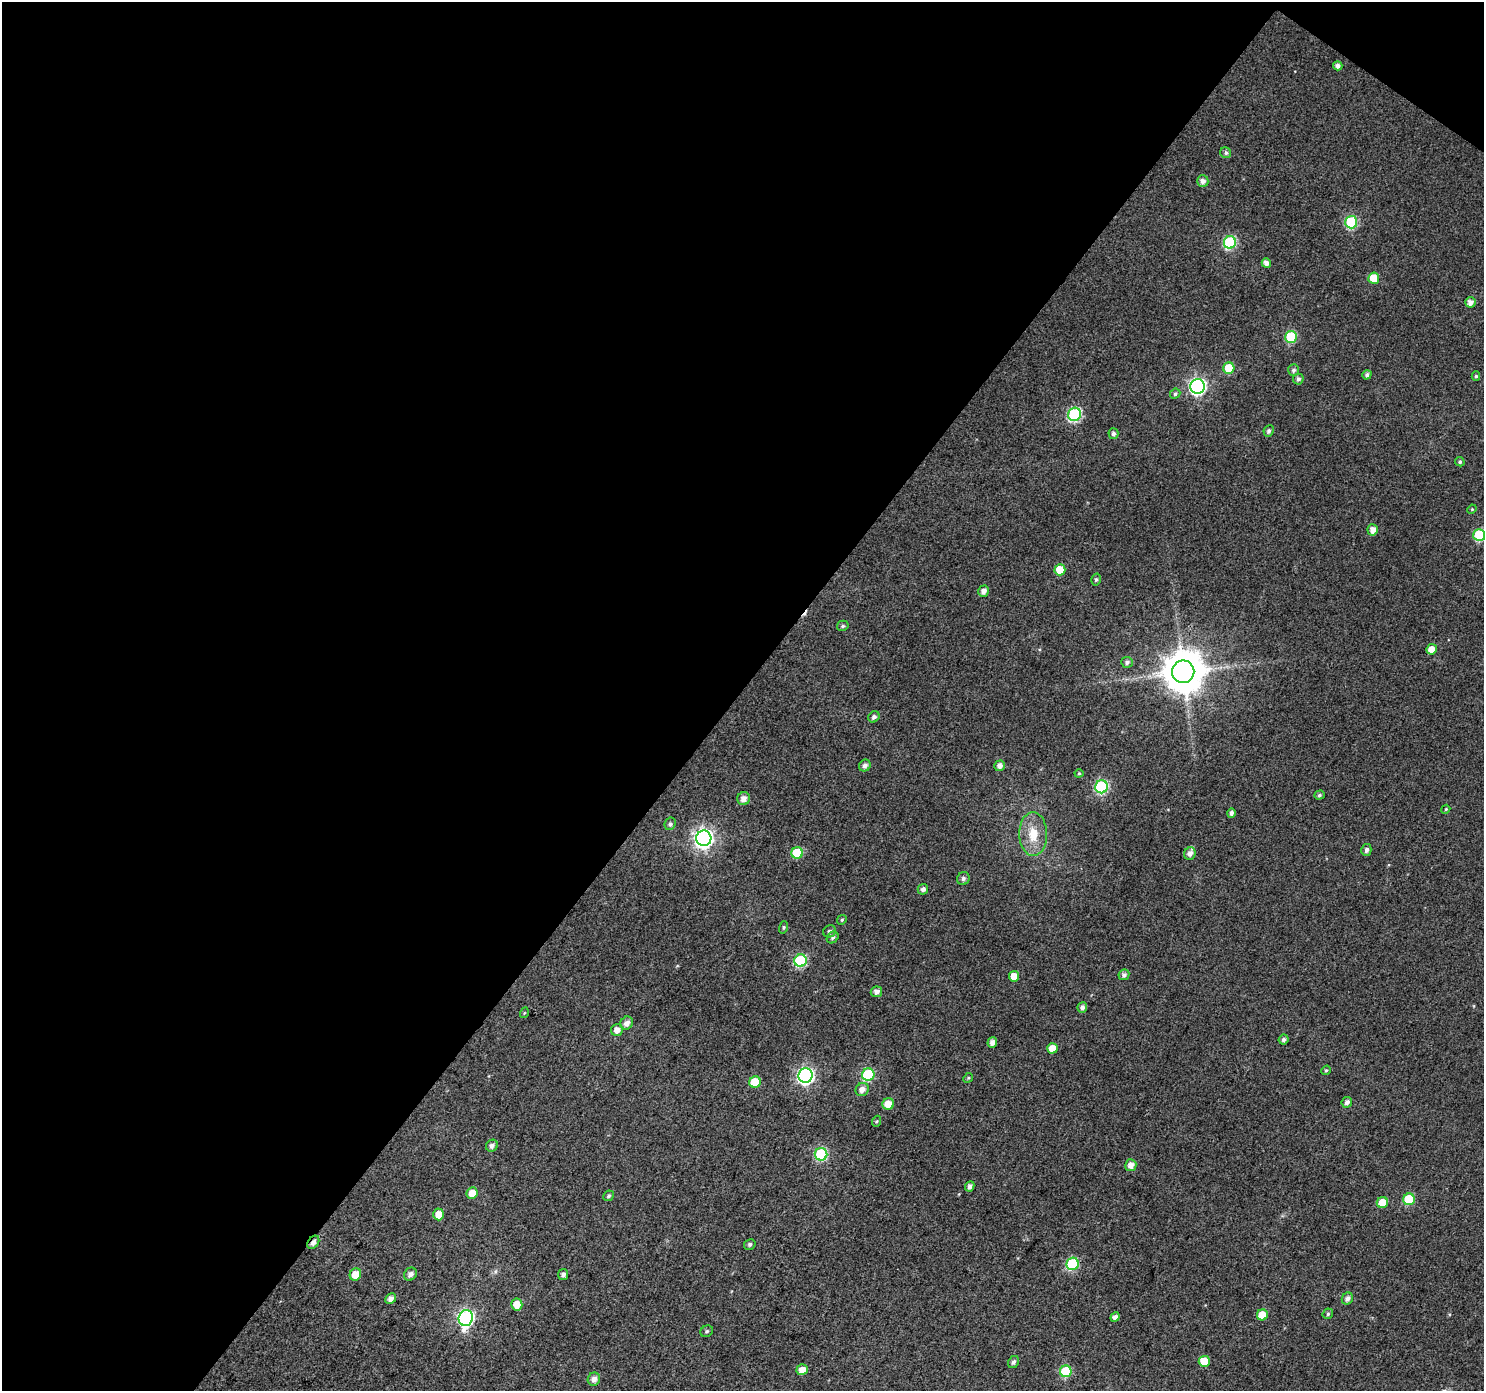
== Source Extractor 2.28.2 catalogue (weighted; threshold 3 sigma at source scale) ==
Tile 1 of 2 x 2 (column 1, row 1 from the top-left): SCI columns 2-1483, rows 1504-2892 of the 2968 x 2988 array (HDU 1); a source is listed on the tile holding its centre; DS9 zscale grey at full resolution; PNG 1486 x 1393 px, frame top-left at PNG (2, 2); each listed source drawn as its Kron ellipse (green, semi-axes under 4 px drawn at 4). Shown black and unused: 50% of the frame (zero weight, under 3 of 4 exposures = <1% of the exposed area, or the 3 px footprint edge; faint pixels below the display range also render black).
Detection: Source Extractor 2.28.2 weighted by HDU 2 'WHT'; one run over the whole footprint, this tile lists its part. Background 0.0456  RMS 0.011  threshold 0.051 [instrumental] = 3 sigma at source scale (4.5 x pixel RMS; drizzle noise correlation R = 1.50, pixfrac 1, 0.0396/0.0396 arcsec/px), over >= 5 px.
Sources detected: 101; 1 cosmic-ray / hot-pixel residue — neither listed nor drawn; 1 inside a brighter listed object's ellipse — not listed separately; the other 99 listed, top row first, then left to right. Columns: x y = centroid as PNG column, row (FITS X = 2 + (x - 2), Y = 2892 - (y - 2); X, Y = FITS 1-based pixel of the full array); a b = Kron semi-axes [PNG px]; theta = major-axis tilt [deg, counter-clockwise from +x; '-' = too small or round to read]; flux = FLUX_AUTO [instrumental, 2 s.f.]
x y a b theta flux
1338 66 4 4 - 4.6
1226 153 6 5 - 2.6
1203 181 6 5 - 6.3
1351 222 6 6 - 91
1230 242 6 6 - 120
1266 263 5 4 - 6.8
1374 278 5 5 - 24
1470 302 5 5 - 6.3
1291 337 6 6 - 67
1229 368 6 5 - 28
1294 370 6 5 - 2.9
1367 375 5 4 - 3.3
1476 376 5 4 - 1.8
1298 379 5 5 - 3.2
1197 386 7 7 - 320
1175 394 5 4 - 2.2
1074 414 7 6 - 130
1269 431 6 5 - 2.8
1113 434 5 5 - 3.4
1460 462 5 4 - 2.1
1472 509 5 4 - 1
1373 530 5 5 - 7.8
1479 535 6 6 - 67
1060 570 5 5 - 22
1096 579 6 5 - 1.9
984 591 6 5 - 6
843 626 6 5 - 2.2
1432 649 5 5 - 10
1127 662 6 5 - 3.2
1183 672 11 11 - 3700
874 717 6 5 - 3.2
865 766 6 5 - 4.3
1000 766 5 5 - 6.1
1079 773 4 4 - 1.2
1101 787 6 6 - 130
1319 795 5 4 - 2
744 799 6 6 - 7.6
1446 809 4 3 - 1.2
1231 813 5 4 - 3.8
670 824 6 5 - 2.6
1033 834 22 14 -90 25
704 838 8 7 - 520
1366 850 6 5 - 3.4
797 853 6 5 - 46
1190 854 6 5 - 5.3
963 878 6 6 - 3.3
923 889 5 5 - 4.2
842 920 5 4 - 1.6
784 927 6 4 73 1.6
829 931 6 6 - 3.2
833 937 6 5 - 2.8
800 961 6 6 - 90
1124 975 5 5 - 3.6
1014 976 5 5 - 13
876 992 5 5 - 5.4
1082 1007 5 5 - 4.6
524 1013 5 3 - 1
627 1023 7 6 - 6.4
617 1030 6 6 - 7.1
1283 1040 5 5 - 2.7
992 1042 5 4 - 5
1052 1048 5 5 - 13
1326 1070 5 4 - 1.5
868 1075 6 6 - 94
806 1076 7 7 - 310
968 1078 5 4 - 1.4
755 1082 6 5 - 33
862 1089 7 6 - 7.4
1347 1102 5 5 - 4.1
888 1104 6 5 - 15
877 1121 5 3 - 1.4
492 1146 6 5 - 3.9
821 1154 6 6 - 98
1131 1165 6 5 - 7.9
970 1186 5 4 - 4.5
472 1193 6 5 - 15
608 1196 5 5 - 2.1
1409 1199 6 6 - 53
1382 1202 6 5 - 17
439 1214 6 5 - 12
313 1242 7 5 55 5
750 1244 6 5 - 2.8
1073 1264 6 6 - 95
355 1274 6 5 - 16
410 1274 7 6 - 5.1
563 1274 5 5 - 3.8
1347 1298 6 5 - 4.4
391 1299 6 5 - 5.9
517 1304 6 5 - 15
1328 1314 6 5 - 1.8
1262 1315 5 5 - 18
1115 1317 5 4 - 4.9
466 1318 8 7 - 270
707 1331 6 5 - 2.2
1204 1361 5 5 - 20
1014 1362 6 5 - 3.6
802 1370 5 5 - 9.6
1066 1371 6 6 - 60
594 1379 6 6 - 6.4
Overlapping masked pixels (flux is a lower limit): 2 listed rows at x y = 800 961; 313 1242
Isophote crosses this tile's border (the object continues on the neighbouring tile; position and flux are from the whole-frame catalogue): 1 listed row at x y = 1479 535